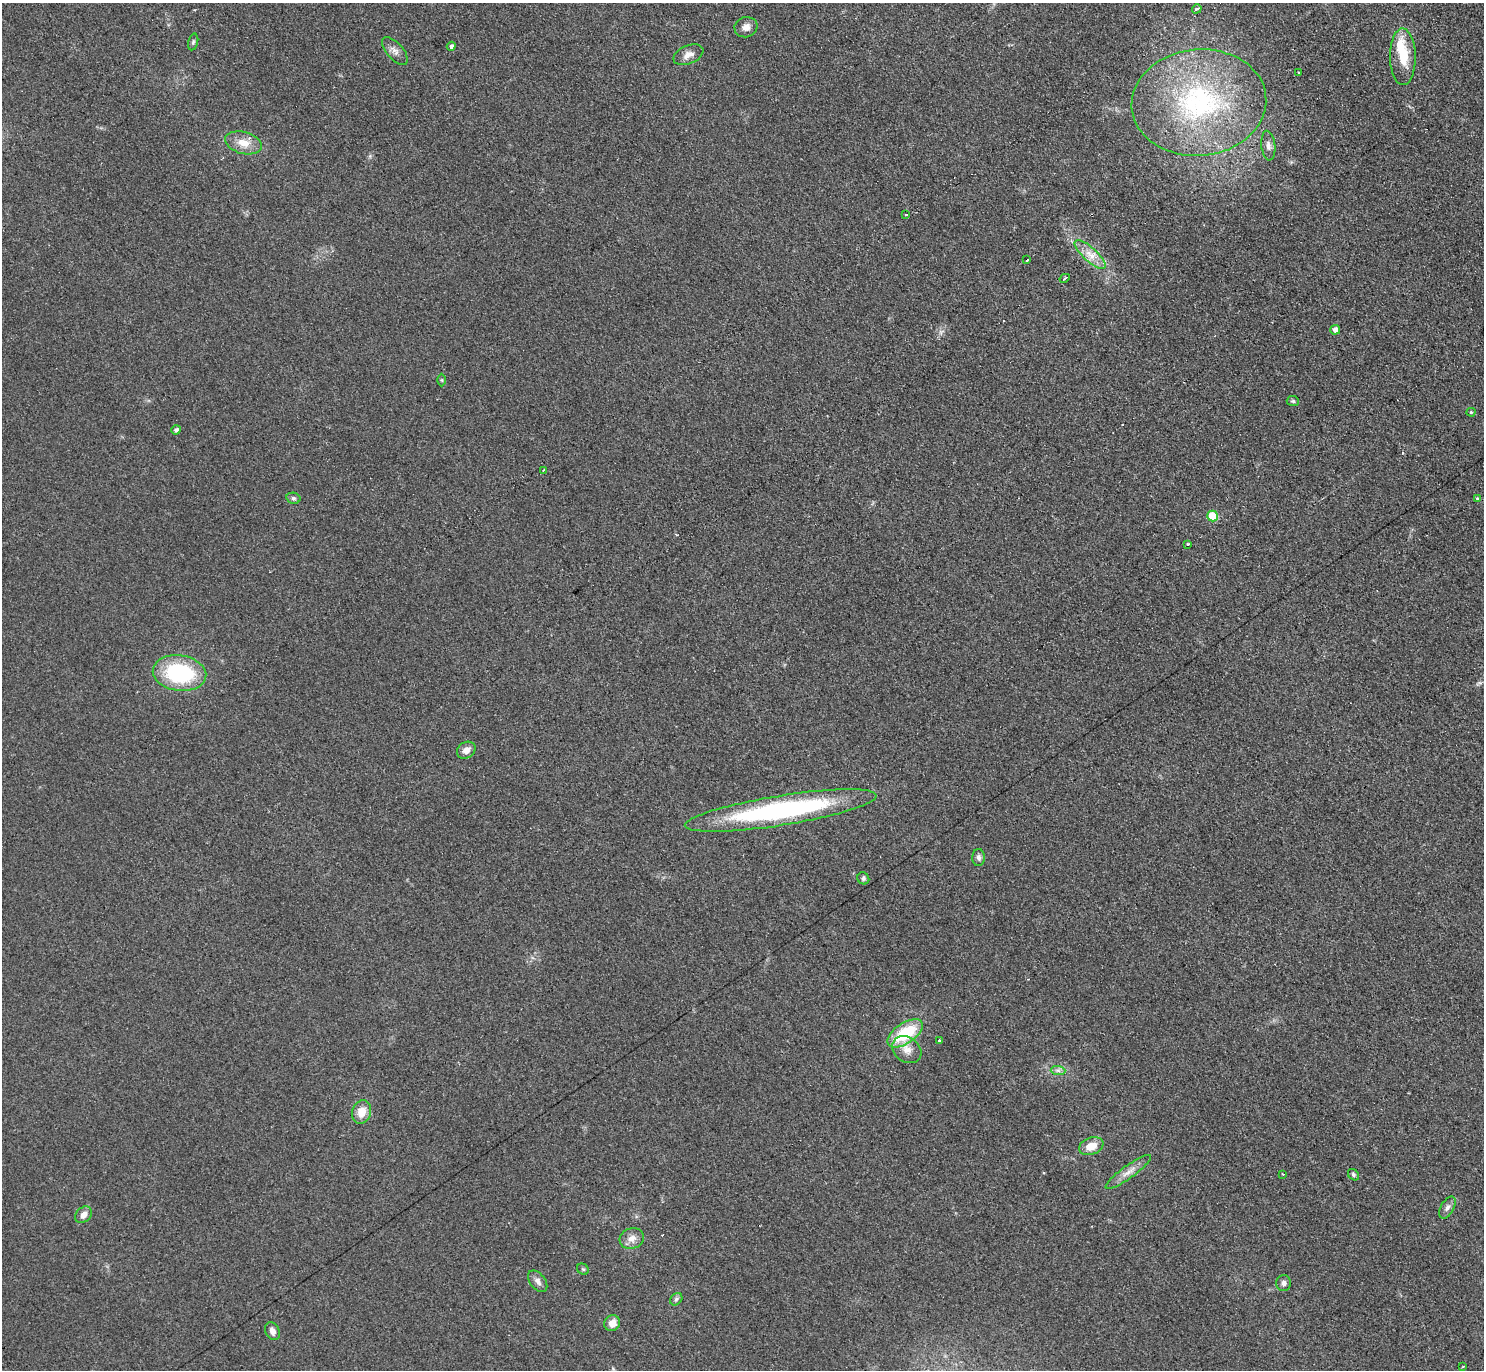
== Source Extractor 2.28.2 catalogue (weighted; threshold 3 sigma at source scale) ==
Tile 10 of 4 x 4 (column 2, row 3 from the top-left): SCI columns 1489-2970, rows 1528-2895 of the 5951 x 5939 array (HDU 1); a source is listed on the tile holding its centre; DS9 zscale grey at full resolution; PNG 1486 x 1372 px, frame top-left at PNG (2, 3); each listed source drawn as its Kron ellipse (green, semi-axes under 4 px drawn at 4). Shown black and unused: <1% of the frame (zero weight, under 2 of 3 exposures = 2% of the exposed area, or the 3 px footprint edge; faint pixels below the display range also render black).
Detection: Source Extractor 2.28.2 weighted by HDU 2 'WHT'; one run over the whole footprint, this tile lists its part. Background 0.14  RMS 0.013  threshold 0.0567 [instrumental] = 3 sigma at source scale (4.5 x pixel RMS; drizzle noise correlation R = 1.50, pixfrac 1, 0.05/0.05 arcsec/px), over >= 5 px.
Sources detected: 55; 4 cosmic-ray / hot-pixel residue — neither listed nor drawn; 2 inside a brighter listed object's ellipse — not listed separately; the other 49 listed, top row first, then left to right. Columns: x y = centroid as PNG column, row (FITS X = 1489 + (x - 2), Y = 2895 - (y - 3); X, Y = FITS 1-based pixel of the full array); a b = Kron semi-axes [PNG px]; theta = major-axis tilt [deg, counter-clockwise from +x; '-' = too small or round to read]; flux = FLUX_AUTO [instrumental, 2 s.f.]
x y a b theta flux
1197 9 5 3 - 3.6
746 27 11 10 - 8.3
193 42 8 5 76 2.2
451 46 4 4 - 3.6
395 51 17 8 -48 7.4
688 55 16 9 23 9.4
1403 57 28 13 -89 34
1299 72 3 2 - 2.1
1199 103 67 53 5 250
244 143 19 11 -15 17
1268 146 15 7 -84 7.1
906 215 3 2 - 1.3
1090 254 20 7 -42 15
1027 260 3 3 - 8
1065 278 5 2 - 2.9
1335 330 5 4 - 7.1
442 380 6 4 -89 1.5
1293 401 6 5 - 2.1
1471 412 4 4 - 1.8
176 430 5 4 - 3.6
544 470 3 2 - 1.3
293 498 7 5 -13 2.8
1478 498 4 3 - 3.5
1213 516 5 5 - 53
1187 544 4 3 - 1.8
179 673 27 17 -8 110
466 750 10 7 34 8
781 810 97 15 9 250
979 858 8 6 -88 4.2
863 878 6 5 - 2.9
905 1033 20 10 34 63
939 1041 3 3 - 7.5
907 1050 15 12 -37 13
1058 1070 7 4 -1 3.5
362 1112 12 9 72 17
1091 1146 12 8 20 17
1128 1172 27 6 36 11
1283 1174 2 2 - 0.86
1353 1175 6 5 - 2.5
1447 1208 12 6 61 5.2
84 1215 9 7 44 8.2
632 1238 12 10 18 10
583 1269 6 5 - 1.9
538 1281 12 7 -51 6.4
1284 1283 8 7 - 4.4
676 1299 7 5 46 2.8
612 1323 8 7 - 11
272 1331 9 7 -63 6.3
1463 1366 3 2 - 0.97